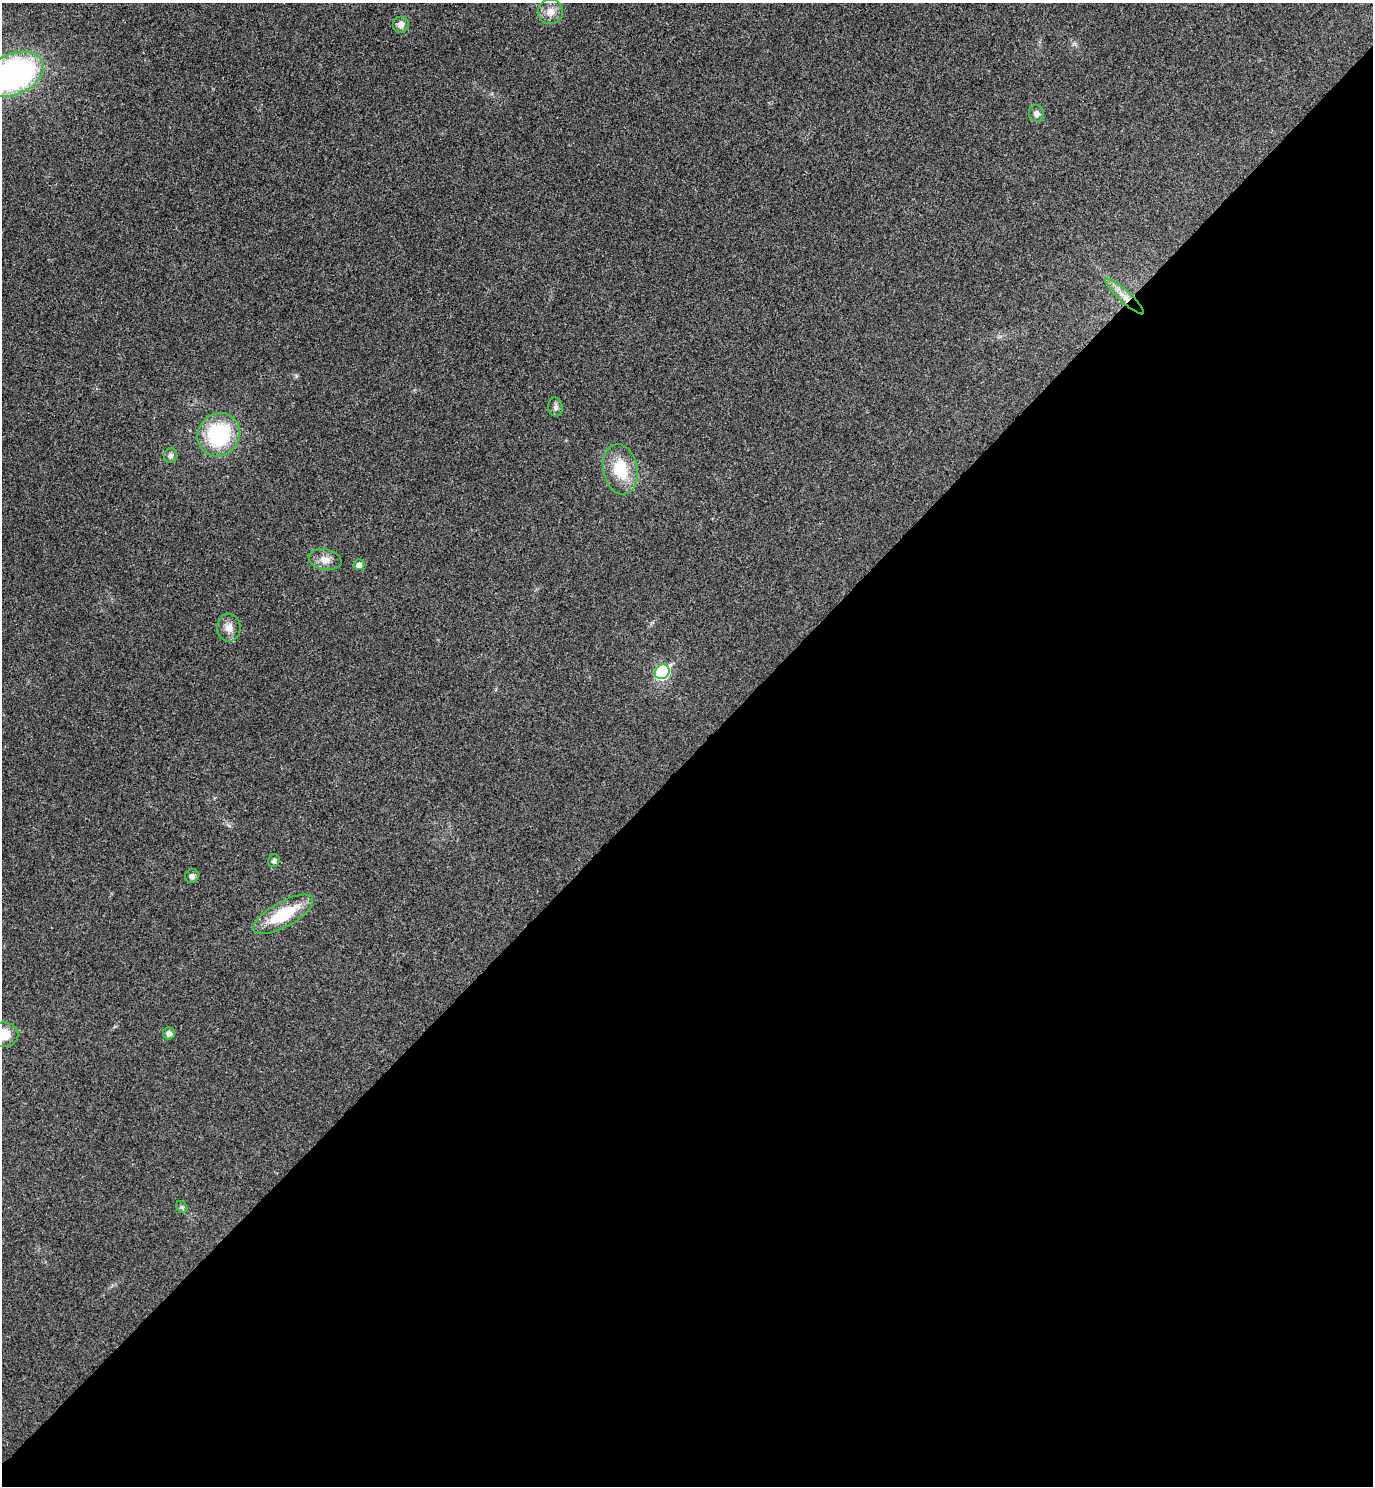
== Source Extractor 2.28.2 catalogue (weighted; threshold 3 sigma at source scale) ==
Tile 15 of 4 x 4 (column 3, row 4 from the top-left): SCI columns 2943-4313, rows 48-1531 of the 6024 x 6027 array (HDU 1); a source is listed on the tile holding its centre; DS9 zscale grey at full resolution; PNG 1375 x 1488 px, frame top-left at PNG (2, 3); each listed source drawn as its Kron ellipse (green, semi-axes under 4 px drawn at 4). Shown black and unused: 49% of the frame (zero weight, under 3 of 4 exposures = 6% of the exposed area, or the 3 px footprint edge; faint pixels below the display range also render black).
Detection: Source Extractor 2.28.2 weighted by HDU 2 'WHT'; one run over the whole footprint, this tile lists its part. Background 0.0284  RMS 0.0063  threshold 0.0283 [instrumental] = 3 sigma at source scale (4.5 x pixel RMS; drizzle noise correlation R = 1.50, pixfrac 1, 0.05/0.05 arcsec/px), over >= 5 px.
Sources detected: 19; all 19 listed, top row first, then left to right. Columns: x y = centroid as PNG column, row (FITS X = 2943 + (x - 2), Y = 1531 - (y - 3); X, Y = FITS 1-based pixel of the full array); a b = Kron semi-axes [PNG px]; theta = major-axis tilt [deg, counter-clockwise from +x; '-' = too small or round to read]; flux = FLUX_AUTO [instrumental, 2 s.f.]
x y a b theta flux
550 12 12 12 - 5.9
401 24 8 8 - 3.6
13 75 33 20 23 160
1036 114 8 7 - 2.9
1125 296 26 6 -42 6.6
555 407 9 7 -81 1.9
219 435 22 20 49 48
171 455 7 6 - 2.2
620 469 25 17 -79 21
325 559 16 10 -12 5.5
359 565 5 5 - 3
229 628 14 12 -88 5.3
662 672 8 6 43 78
274 861 6 5 - 1.3
192 876 7 6 - 2.1
283 914 33 12 29 28
169 1033 6 6 - 3.5
4 1035 15 12 0 8.9
182 1207 6 5 - 1
Overlapping masked pixels (flux is a lower limit): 1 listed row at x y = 1125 296
Isophote crosses this tile's border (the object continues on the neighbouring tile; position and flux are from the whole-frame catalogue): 2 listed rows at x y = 13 75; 4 1035